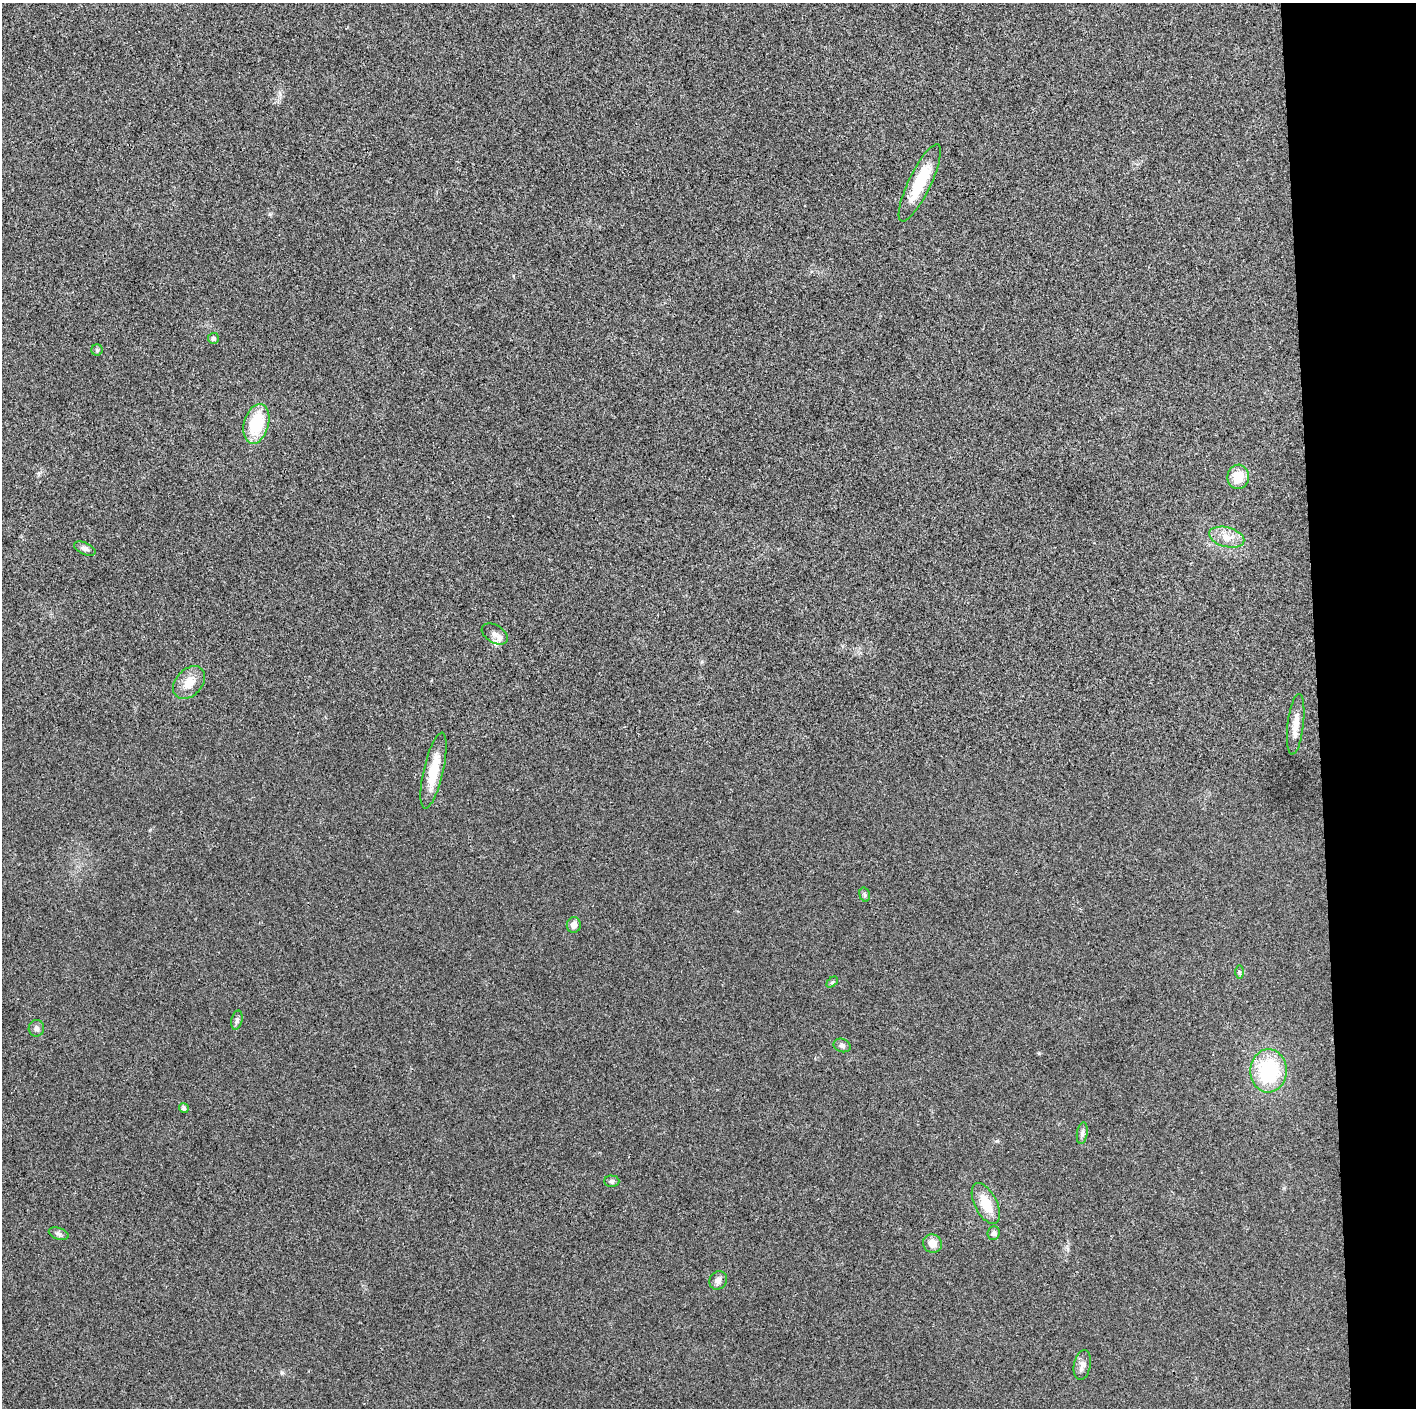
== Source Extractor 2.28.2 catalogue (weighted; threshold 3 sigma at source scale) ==
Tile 6 of 3 x 3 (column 3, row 2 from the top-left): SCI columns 2829-4242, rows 1411-2816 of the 4242 x 4224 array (HDU 1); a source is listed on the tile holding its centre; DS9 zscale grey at full resolution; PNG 1418 x 1410 px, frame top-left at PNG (2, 3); each listed source drawn as its Kron ellipse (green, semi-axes under 4 px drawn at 4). Shown black and unused: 7% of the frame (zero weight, under 3 of 4 exposures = <1% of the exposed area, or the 3 px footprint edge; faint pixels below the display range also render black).
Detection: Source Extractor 2.28.2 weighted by HDU 2 'WHT'; one run over the whole footprint, this tile lists its part. Background 0.0231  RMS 0.0056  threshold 0.0254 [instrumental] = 3 sigma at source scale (4.5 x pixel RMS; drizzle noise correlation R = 1.50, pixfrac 1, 0.05/0.05 arcsec/px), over >= 5 px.
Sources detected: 28; all 28 listed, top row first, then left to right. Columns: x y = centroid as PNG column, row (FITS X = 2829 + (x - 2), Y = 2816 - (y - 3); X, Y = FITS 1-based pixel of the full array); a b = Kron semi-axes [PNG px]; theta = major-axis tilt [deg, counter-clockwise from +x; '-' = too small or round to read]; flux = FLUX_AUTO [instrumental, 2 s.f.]
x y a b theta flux
920 183 42 11 64 22
213 338 5 5 - 1.6
97 350 5 5 - 0.94
256 424 20 12 75 25
1238 477 12 11 - 10
1227 537 18 9 -15 6.8
85 549 11 5 -24 2
495 634 14 8 -32 3.7
189 683 19 13 46 8.4
1296 724 30 8 84 6.8
434 770 39 10 77 16
865 895 7 5 -74 0.97
574 925 8 7 - 3.1
1239 972 7 4 -89 0.92
832 982 6 4 44 0.75
237 1020 10 5 77 1.5
36 1028 8 7 - 2
842 1045 9 6 -21 1.8
1268 1071 21 18 87 41
184 1108 5 4 - 1.6
1082 1133 11 5 82 1.7
612 1181 7 5 -1 1.3
986 1204 22 11 -63 12
993 1233 7 6 - 1.7
59 1234 10 5 -20 1.7
932 1243 9 9 - 4.9
718 1280 9 8 - 2.9
1082 1365 15 8 80 3.1
Unlisted compact peaks at least as high as the median listed source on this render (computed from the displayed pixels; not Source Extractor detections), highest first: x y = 282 1373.